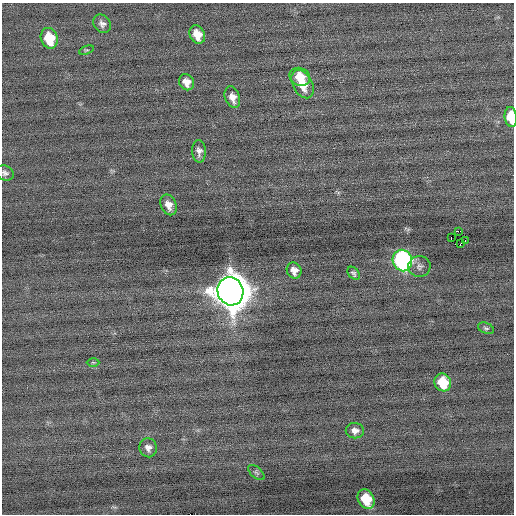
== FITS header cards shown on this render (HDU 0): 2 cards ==
NAXIS1  =                  512 / Axis length
NAXIS2  =                  512 / Axis length

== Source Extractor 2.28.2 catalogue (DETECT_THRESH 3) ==
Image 512 x 512 px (HDU 0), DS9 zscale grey, 1 PNG px = 1 image px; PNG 516 x 516 px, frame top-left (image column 1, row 512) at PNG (2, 3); each listed source drawn as its Kron ellipse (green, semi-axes under 4 px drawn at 4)
Background -0.0249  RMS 0.68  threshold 2.03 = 3 sigma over >= 5 px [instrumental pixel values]
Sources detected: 28; all 28 listed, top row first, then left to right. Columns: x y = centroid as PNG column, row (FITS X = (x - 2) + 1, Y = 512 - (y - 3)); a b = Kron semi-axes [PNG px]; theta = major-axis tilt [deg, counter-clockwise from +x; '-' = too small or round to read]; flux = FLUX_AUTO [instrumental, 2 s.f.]
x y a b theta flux
102 24 10 8 -48 200
197 35 10 7 -67 700
49 38 10 8 -72 1400
86 50 8 4 21 56
300 77 10 8 -24 830
187 82 8 7 - 430
302 84 15 9 -61 900
232 97 11 7 -71 370
511 117 10 6 -83 1500
199 151 11 7 -88 230
5 173 9 7 -25 150
168 205 11 7 -67 380
458 231 4 2 - 6400
451 237 4 3 - 1700
465 240 2 2 - 27
461 243 3 2 - 18
402 260 11 9 -69 13000
419 266 11 10 - 220
294 270 8 7 - 290
354 273 7 5 -48 110
230 291 14 13 - 120000
486 328 8 5 -21 90
93 362 6 4 -1 63
443 382 9 8 - 1400
355 431 9 7 -1 240
148 448 9 8 - 240
256 473 10 5 -41 100
366 499 10 8 -62 1300
At the frame edge (FLAGS 8, measured only in part): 2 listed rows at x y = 511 117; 5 173